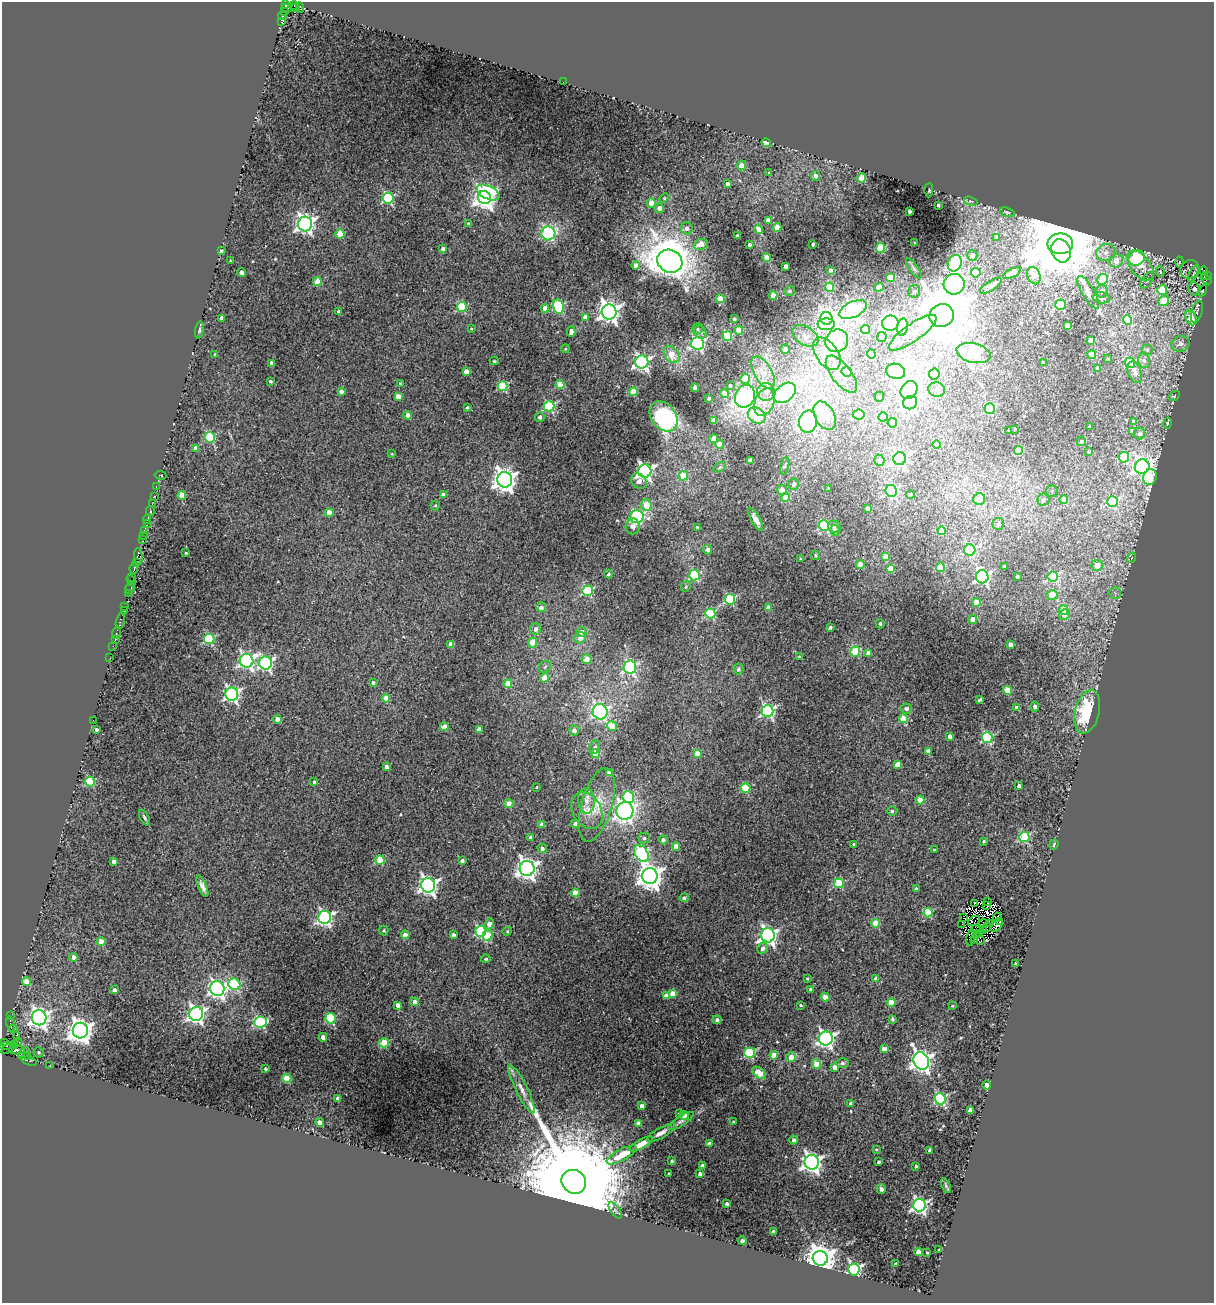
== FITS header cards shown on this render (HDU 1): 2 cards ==
NAXIS1  =                 1212
NAXIS2  =                 1301

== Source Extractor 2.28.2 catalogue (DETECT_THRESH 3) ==
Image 1212 x 1301 px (HDU 1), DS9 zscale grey, 1 PNG px = 1 image px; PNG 1216 x 1305 px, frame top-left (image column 1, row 1301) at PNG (2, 2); each listed source drawn as its Kron ellipse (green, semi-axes under 4 px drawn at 4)
Background 0.0847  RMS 0.016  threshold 0.0477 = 3 sigma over >= 5 px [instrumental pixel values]
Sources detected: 528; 7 with non-positive FLUX_AUTO (blend fragments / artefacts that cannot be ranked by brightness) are neither listed nor drawn; of the other 521, the 500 brightest by FLUX_AUTO listed and drawn (21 fainter detections omitted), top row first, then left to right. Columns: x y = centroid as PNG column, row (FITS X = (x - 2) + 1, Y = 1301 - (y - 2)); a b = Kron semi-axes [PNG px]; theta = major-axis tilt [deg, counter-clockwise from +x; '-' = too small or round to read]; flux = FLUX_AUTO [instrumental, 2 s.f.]
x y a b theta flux
285 5 3 3 - 16
293 6 4 3 - 18
286 8 5 2 - 6.5
296 8 4 3 - 10
300 8 5 3 - 25
284 11 3 2 - 2
282 16 4 3 - 6.7
281 22 4 3 - 79
563 82 2 2 - 6.3
766 143 5 4 - 19
741 165 5 4 - 8.6
769 173 4 4 - 1.5
815 176 5 4 - 5.3
861 178 5 4 - 28
727 184 4 3 - 4.5
929 190 7 2 85 0.96
488 192 12 6 -26 120
388 198 5 5 - 120
484 198 7 6 - 740
664 198 5 4 - 1.1
971 201 7 4 -20 1.7
651 203 5 4 - 13
938 205 3 3 - 2.8
659 208 5 4 - 5.8
909 211 4 3 - 4.1
1007 212 8 3 -19 1.2
768 220 4 4 - 8.1
305 224 7 7 - 490
469 224 4 3 - 3.4
777 227 4 4 - 18
687 228 6 6 - 4.5
759 229 5 4 - 13
548 233 7 7 - 130
340 234 4 4 - 31
737 236 3 3 - 1.7
997 237 3 3 - 2.9
915 243 3 3 - 1.4
701 244 7 5 20 13
813 244 3 3 - 2.4
1060 244 13 10 0 14000
749 245 3 3 - 3
881 248 5 4 - 52
443 249 4 4 - 4.9
221 251 3 3 - 1.8
1061 251 12 9 -68 900
1106 252 9 8 - 8.4
972 255 5 5 - 9
767 258 4 4 - 19
1137 258 8 7 - 130
230 261 3 2 - 1.2
670 261 13 11 -28 2500
1116 261 7 6 - 15
1180 262 5 3 - 1.1
955 263 8 7 - 130
1140 265 17 9 -52 16
636 266 4 4 - 11
786 266 4 3 - 5.6
914 268 12 4 -55 3.1
1189 269 10 8 43 4
831 270 3 3 - 3.7
1204 271 4 3 - 8.3
242 272 4 4 - 6.1
1160 272 5 4 - 1.9
976 273 5 4 - 41
1012 273 10 4 27 4.7
1194 273 8 4 59 2
1034 276 9 6 -67 11
1207 276 5 3 - 98
891 278 4 4 - 25
1102 279 6 5 - 44
1206 279 6 3 -39 74
1147 280 9 5 57 2.7
317 282 4 4 - 26
954 284 10 10 - 170
991 286 12 4 32 3.9
830 287 4 4 - 30
879 287 5 4 - 23
1194 289 7 5 -60 3.5
1162 290 5 5 - 39
790 291 5 5 - 2
914 291 6 6 - 2.5
1102 291 6 6 - 4.8
1202 291 6 3 61 1.1
1088 292 19 6 -59 6.3
773 295 4 4 - 14
1101 298 9 5 -6 2.7
720 299 4 4 - 24
1164 301 5 5 - 20
1060 305 5 5 - 97
462 307 5 5 - 65
558 307 7 5 -76 100
545 308 4 4 - 12
853 310 15 7 25 210
339 311 3 3 - 3
609 312 7 7 - 680
1197 312 11 5 75 3.3
942 315 12 11 - 7900
585 317 4 4 - 8.8
222 318 4 4 - 6.5
827 318 6 6 - 410
1191 318 8 5 -64 26
734 319 3 3 - 2.1
1128 320 4 4 - 41
890 323 8 7 - 320
826 324 8 6 2 78
1067 326 4 4 - 22
903 327 9 5 83 25
471 329 3 2 - 1
698 329 6 5 - 1.9
865 329 5 4 - 42
199 330 9 4 79 2
739 330 4 4 - 22
571 332 5 4 - 8.4
700 332 7 6 - 4.3
913 333 28 8 35 21
727 336 5 5 - 53
805 336 14 9 -33 8.9
882 337 5 4 - 2.9
1091 340 4 4 - 12
837 341 12 11 - 110
697 343 6 6 - 180
1180 344 9 7 19 6
565 349 4 3 - 0.93
785 349 5 4 - 5.7
1147 350 5 5 - 1.8
974 353 17 9 -14 120
215 354 3 2 - 1.1
672 354 9 7 -54 19
827 354 18 11 -55 24
871 354 5 4 - 33
1092 355 4 4 - 19
1108 359 3 3 - 1.6
494 361 4 4 - 1.5
1144 361 7 5 -74 3.5
642 362 6 6 - 300
272 363 4 4 - 6.6
1043 363 3 3 - 2.1
1130 363 5 5 - 57
1097 369 3 3 - 2.7
896 371 9 7 -17 180
466 372 4 4 - 14
763 372 18 9 -59 14
847 372 5 5 - 12
1135 372 11 6 -71 5.3
841 374 22 9 -52 17
934 374 5 5 - 19
745 379 5 4 - 30
270 381 3 3 - 1.8
400 383 3 3 - 1.1
560 385 4 4 - 31
730 385 4 3 - 2.2
503 386 5 5 - 77
695 388 4 4 - 6.8
937 389 8 7 - 4.3
909 390 9 7 52 230
341 391 4 4 - 5.8
633 392 4 4 - 33
766 392 9 8 - 8
724 393 4 4 - 21
785 393 12 8 40 130
398 396 4 4 - 12
745 396 12 9 65 180
1174 396 6 4 34 1.2
879 397 5 4 - 2.9
709 398 3 3 - 1.9
764 402 14 9 69 14
910 403 7 6 - 190
549 406 5 5 - 100
467 408 4 3 - 1.8
990 409 5 5 - 70
408 415 4 4 - 5.1
757 415 9 7 -34 39
859 415 5 5 - 57
664 416 16 12 -52 150
825 416 15 9 -61 33
540 417 5 5 - 4.1
883 417 5 4 - 25
714 421 4 4 - 11
808 422 11 9 79 320
1133 422 4 4 - 4
892 423 5 4 - 14
1167 423 5 3 - 1.1
1089 427 3 2 - 0.93
1015 429 3 2 - 0.9
1009 430 3 3 - 1.6
1132 431 4 4 - 8.3
1139 434 6 5 - 3.8
210 437 5 5 - 80
714 439 4 4 - 16
1081 441 5 4 - 1.6
720 444 4 4 - 9.6
937 445 4 4 - 26
196 448 4 4 - 11
1018 451 4 4 - 38
1089 452 3 3 - 0.9
392 454 4 3 - 1
1124 457 5 5 - 57
900 459 6 6 - 210
879 460 6 5 - 2.7
750 461 4 4 - 10
785 466 9 3 76 1.8
720 467 7 4 32 1.4
1142 467 7 7 - 350
645 471 6 6 - 340
160 475 6 3 -9 4.9
683 476 5 4 - 30
1150 477 8 6 76 34
505 480 8 7 - 800
639 481 8 7 - 6.8
794 484 5 5 - 3.4
156 486 3 2 - 15
828 488 3 3 - 1.2
782 490 5 5 - 7.2
891 491 6 5 - 110
1052 491 6 6 - 2.2
443 494 3 3 - 3.5
910 494 4 4 - 2.1
182 495 4 4 - 27
154 496 4 3 - 11
785 497 4 4 - 22
979 499 6 5 - 14
1043 500 6 6 - 5.3
1064 500 4 4 - 18
1113 502 5 5 - 64
152 504 2 2 - 3.9
435 505 5 4 - 1.5
646 505 6 5 - 26
868 508 4 3 - 4
150 511 5 3 - 35
329 512 4 4 - 16
637 516 7 6 - 110
756 519 13 4 -61 5.5
147 520 5 3 - 20
147 523 3 3 - 10
998 524 6 5 - 3.2
633 526 8 7 - 7
824 526 5 5 - 85
834 526 6 6 - 2.6
697 527 4 4 - 2.9
835 530 5 5 - 5
144 531 3 3 - 35
942 531 4 4 - 21
143 536 3 3 - 9.6
143 539 4 3 - 2.1
707 550 5 4 - 4.7
970 550 5 5 - 100
186 553 3 2 - 0.94
815 555 5 3 - 1.4
138 556 8 4 -83 64
885 557 4 4 - 15
1131 558 5 3 - 1.1
800 559 4 3 - 1.1
136 563 3 2 - 3.2
860 565 4 4 - 18
1097 565 5 5 - 18
1004 566 3 2 - 0.96
940 567 4 4 - 39
134 568 5 3 - 120
890 568 4 4 - 9.9
608 574 4 4 - 2.1
695 575 5 5 - 81
1017 576 3 3 - 2.2
132 577 2 2 - 14
982 577 7 6 - 200
1053 577 5 5 - 110
131 581 6 3 -60 22
686 586 6 4 64 1.8
130 588 6 3 51 26
588 591 5 5 - 99
128 593 3 2 - 4.9
1115 593 5 5 - 2.5
1052 595 5 5 - 19
730 599 5 5 - 110
976 603 4 4 - 22
124 607 3 2 - 4.9
541 607 5 5 - 6.1
768 608 4 4 - 8.4
125 610 3 2 - 1.3
1064 610 5 4 - 34
710 613 5 5 - 74
1064 615 6 5 - 6.8
972 619 4 4 - 6.9
120 621 8 3 78 26
880 624 4 3 - 1.8
830 627 4 3 - 1.8
536 629 5 5 - 5.9
582 632 5 5 - 8.7
116 633 6 3 75 29
580 638 6 5 - 7
209 639 5 5 - 88
115 640 3 2 - 3.3
533 642 5 4 - 20
450 644 4 4 - 11
1011 645 4 4 - 11
113 646 2 2 - 8
855 652 5 5 - 32
868 653 4 4 - 6.7
799 656 3 2 - 0.99
110 658 2 2 - 5.5
587 659 5 4 - 13
247 661 7 7 - 280
266 663 6 6 - 240
545 667 7 5 45 2.6
630 667 6 6 - 160
738 669 5 5 - 2.7
544 678 5 4 - 16
373 683 4 4 - 3.2
508 683 4 4 - 19
1007 690 4 4 - 31
232 694 6 6 - 270
386 698 4 4 - 22
980 700 4 3 - 1.6
1035 707 5 4 - 3.4
1017 708 4 3 - 7.4
906 709 6 5 - 2.8
768 711 6 6 - 210
600 712 8 7 - 190
1087 712 22 12 76 92
278 719 4 4 - 13
903 719 4 4 - 30
93 720 2 2 - 7.5
612 726 5 4 - 21
444 727 4 4 - 13
479 729 4 4 - 11
96 730 4 3 - 2.7
574 731 5 5 - 5
950 736 4 3 - 5.6
987 738 5 5 - 110
595 747 7 5 68 3.2
928 751 4 4 - 6.9
697 753 4 4 - 12
596 754 4 4 - 24
898 764 4 4 - 15
386 767 4 4 - 5.1
609 772 4 4 - 12
90 782 5 5 - 59
314 782 4 3 - 2
1019 786 3 3 - 3.3
537 787 3 3 - 0.9
746 788 5 5 - 51
628 797 6 5 - 90
920 800 4 4 - 19
586 801 13 8 -86 8.2
509 804 4 4 - 11
597 805 38 15 74 34
587 811 19 14 -61 17
625 811 9 8 - 380
892 811 5 4 - 2
144 818 9 3 -61 1.9
575 824 4 4 - 3.3
542 825 4 4 - 15
1024 837 5 5 - 79
531 838 4 4 - 5.1
644 838 5 5 - 2.9
663 840 4 4 - 4.3
984 841 4 3 - 1.4
854 844 3 3 - 1.8
1054 844 5 4 - 1.7
676 846 4 4 - 14
542 848 4 4 - 4.4
934 850 4 4 - 0.9
641 853 9 6 -53 160
380 860 4 4 - 39
113 861 4 3 - 5.3
462 861 4 3 - 3.9
527 869 7 7 - 640
650 876 8 8 - 1000
839 883 5 5 - 52
428 885 7 7 - 470
202 886 11 4 -67 4.8
916 889 3 3 - 2.9
575 893 4 4 - 22
684 898 4 4 - 2.4
987 901 3 2 - 2
974 903 3 2 - 1.2
987 906 3 2 - 1.6
928 913 4 4 - 52
325 917 6 6 - 300
997 917 4 2 - 1.2
964 918 3 2 - 0.93
974 921 6 2 32 0.94
999 921 3 2 - 0.97
876 923 4 4 - 32
984 923 4 2 - 1.1
990 923 3 2 - 2.6
489 924 6 4 67 9.9
962 924 4 2 - 1.1
997 926 7 3 46 1.8
987 927 5 2 - 0.9
384 930 5 5 - 1.7
976 930 5 2 - 1.3
481 931 5 5 - 110
507 931 5 4 - 1.2
983 931 3 2 - 1
979 933 4 2 - 1.1
405 935 4 4 - 14
453 935 4 3 - 4
488 935 5 4 - 33
768 935 7 7 - 400
976 935 3 3 - 2
970 937 8 2 79 2.2
974 940 2 2 - 1.8
980 941 3 2 - 1.2
101 942 4 4 - 17
763 948 6 5 - 4.3
74 957 4 4 - 6.8
486 959 4 4 - 2
1015 963 3 2 - 1
807 978 3 3 - 1.2
876 978 4 4 - 6
27 982 4 4 - 16
234 984 6 5 - 99
217 989 7 7 - 360
811 989 3 3 - 2.6
114 990 4 4 - 4.9
672 993 4 4 - 11
666 996 4 4 - 9
825 997 4 4 - 19
415 1002 4 4 - 9.2
891 1002 4 4 - 18
398 1005 4 4 - 7.3
801 1005 3 2 - 1.3
952 1006 4 3 - 1.3
196 1014 7 7 - 330
11 1016 2 2 - 4.8
39 1018 7 7 - 530
330 1018 5 5 - 78
892 1019 3 3 - 2.2
717 1020 4 4 - 3.7
260 1022 6 5 - 100
10 1024 7 3 -79 19
13 1029 2 2 - 7.1
80 1031 8 7 - 980
16 1035 2 2 - 7.7
323 1037 4 4 - 7.1
826 1039 7 7 - 330
19 1042 4 3 - 16
5 1043 3 3 - 13
384 1043 5 4 - 41
14 1045 4 2 - 7.4
6 1046 6 2 4 9.7
8 1049 7 2 35 3.9
884 1049 4 4 - 8.5
17 1050 7 4 1 6
39 1052 5 5 - 1.8
24 1053 7 3 44 56
750 1053 5 5 - 84
774 1055 4 4 - 17
27 1056 3 2 - 91
791 1057 5 5 - 14
29 1061 8 3 -18 220
921 1061 9 7 -63 670
843 1063 6 5 - 2.4
816 1064 4 4 - 25
50 1066 2 2 - 1.9
835 1067 4 4 - 7.9
265 1069 3 3 - 1.8
759 1073 8 5 -34 22
287 1078 4 4 - 37
987 1085 4 4 - 7
522 1089 27 6 -64 9.8
338 1098 4 4 - 6.4
940 1099 6 5 - 120
851 1103 4 4 - 3.1
641 1106 4 3 - 5.7
970 1110 4 4 - 12
679 1113 3 3 - 1.6
684 1115 4 4 - 11
681 1121 15 4 33 3.9
320 1122 4 4 - 7.2
733 1122 3 2 - 1.2
639 1123 4 4 - 7.5
661 1133 16 5 29 5.7
794 1140 4 4 - 3.8
641 1144 13 4 29 9.3
709 1144 4 3 - 4
876 1149 3 2 - 0.97
930 1150 4 3 - 3.5
622 1155 17 5 29 22
672 1161 3 3 - 1.5
812 1162 7 7 - 530
879 1162 4 3 - 2.2
702 1166 4 4 - 4
916 1166 3 3 - 1.3
668 1174 3 2 - 1.1
700 1174 4 3 - 3.5
574 1182 13 11 -38 65000
946 1186 8 4 -64 1.6
881 1189 4 4 - 5.2
727 1204 3 3 - 2.6
919 1205 6 6 - 270
615 1210 9 4 -54 2.3
773 1232 4 3 - 3.1
742 1241 4 3 - 3.2
939 1250 3 3 - 1.6
918 1252 4 4 - 18
927 1253 3 2 - 1.1
820 1258 7 7 - 1900
896 1264 4 3 - 3.8
854 1270 6 5 - 280
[21 fainter detections neither listed nor drawn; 7 non-positive-flux detections neither listed nor drawn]